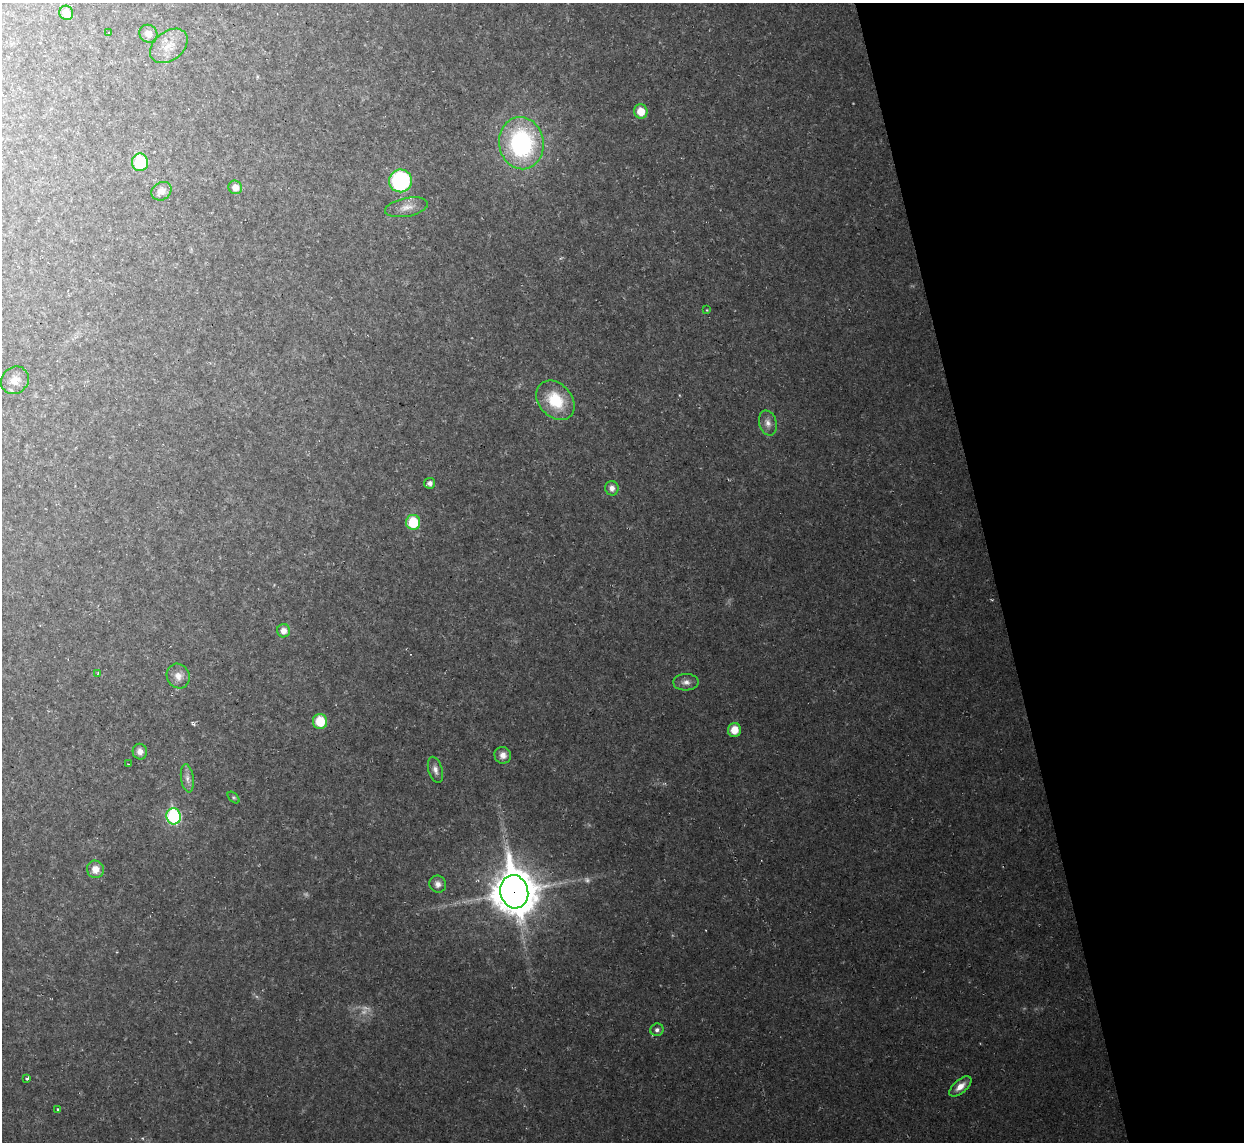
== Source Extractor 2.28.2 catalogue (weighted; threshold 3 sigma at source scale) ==
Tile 12 of 4 x 4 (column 4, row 3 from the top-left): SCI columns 3729-4970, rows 1277-2416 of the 4970 x 4948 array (HDU 1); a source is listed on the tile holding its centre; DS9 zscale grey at full resolution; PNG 1246 x 1144 px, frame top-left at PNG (2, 3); each listed source drawn as its Kron ellipse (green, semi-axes under 4 px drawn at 4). Shown black and unused: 20% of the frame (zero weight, under 2 of 3 exposures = <1% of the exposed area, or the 3 px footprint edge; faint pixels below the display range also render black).
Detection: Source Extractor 2.28.2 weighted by HDU 2 'WHT'; one run over the whole footprint, this tile lists its part. Background 0.035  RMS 0.0072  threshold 0.0324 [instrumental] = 3 sigma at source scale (4.5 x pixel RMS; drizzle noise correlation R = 1.50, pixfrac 1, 0.05/0.05 arcsec/px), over >= 5 px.
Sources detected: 42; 4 too faint to see at this stretch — neither listed nor drawn; the other 38 listed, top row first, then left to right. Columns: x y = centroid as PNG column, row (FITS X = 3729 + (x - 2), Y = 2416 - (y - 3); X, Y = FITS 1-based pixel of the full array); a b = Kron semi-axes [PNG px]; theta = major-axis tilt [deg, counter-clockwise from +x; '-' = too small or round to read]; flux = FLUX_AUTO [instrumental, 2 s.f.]
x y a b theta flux
66 13 7 6 - 9.4
109 33 3 2 - 0.55
148 34 9 8 - 4.7
169 46 21 14 38 12
641 111 7 6 - 11
521 143 26 22 -81 110
140 162 9 8 - 31
400 181 11 11 - 88
235 187 7 6 - 5.5
161 191 11 8 34 5.6
406 207 22 9 11 6.8
707 310 3 3 - 0.65
15 380 14 13 - 7.6
555 400 22 16 -48 30
768 423 13 8 -74 4.6
430 483 5 5 - 2.8
612 488 7 6 - 3.8
413 522 7 7 - 25
284 631 6 6 - 5.1
98 673 4 3 - 0.65
178 676 12 11 - 6.2
686 682 13 8 2 4.4
320 721 7 7 - 20
734 730 7 6 - 11
140 752 8 7 - 4.3
503 755 8 8 - 4.7
129 764 3 2 - 0.9
435 770 13 7 -74 3.7
187 778 14 6 -82 4
234 797 7 4 -44 1.1
174 816 8 7 - 85
95 869 9 8 - 7.6
438 884 9 8 - 3.5
514 892 17 14 -77 2400
657 1030 6 6 - 2.3
27 1079 3 3 - 2.1
960 1086 13 6 41 6.7
58 1109 3 3 - 3.3
Overlapping masked pixels (flux is a lower limit): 1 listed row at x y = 514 892